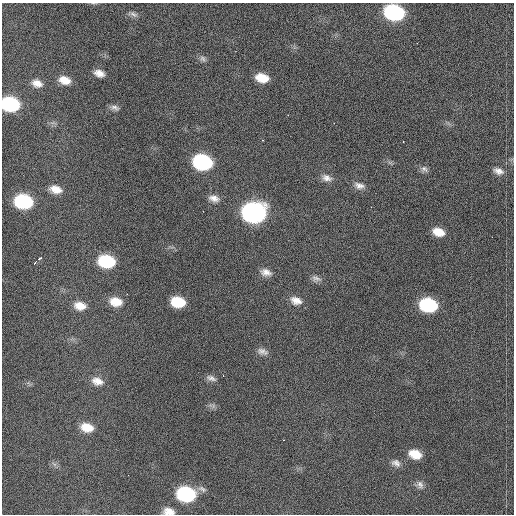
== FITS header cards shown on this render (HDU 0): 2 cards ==
NAXIS1  =                  512  /
NAXIS2  =                  512  /

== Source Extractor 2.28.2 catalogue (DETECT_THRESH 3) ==
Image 512 x 512 px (HDU 0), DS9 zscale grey, 1 PNG px = 1 image px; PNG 516 x 516 px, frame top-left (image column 1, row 512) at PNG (2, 3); no overlay
Background 900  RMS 31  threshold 91.6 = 3 sigma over >= 5 px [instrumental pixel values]
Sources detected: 40; all 40 listed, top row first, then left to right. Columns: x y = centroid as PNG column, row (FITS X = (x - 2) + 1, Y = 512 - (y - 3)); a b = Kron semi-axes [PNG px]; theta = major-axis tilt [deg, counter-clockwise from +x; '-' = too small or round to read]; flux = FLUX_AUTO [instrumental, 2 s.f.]
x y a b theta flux
394 12 14 10 -14 310000
133 14 12 6 -21 7400
203 59 10 7 -51 6900
99 73 11 7 -20 16000
262 78 12 8 -14 37000
64 80 13 9 -15 24000
37 83 13 9 -18 17000
10 104 13 10 -13 210000
115 107 12 6 -19 7600
263 140 3 2 - 2700
202 162 13 10 -13 270000
424 169 10 8 -21 7800
498 171 13 8 -19 12000
327 178 14 9 -18 14000
359 185 14 8 -16 13000
56 189 14 9 -16 22000
214 198 13 8 -14 14000
23 202 13 10 -10 200000
254 213 14 11 -7 760000
438 232 12 8 -17 27000
39 258 5 3 - 2600
106 261 14 10 -12 130000
35 262 3 3 - 1900
266 272 14 9 -15 15000
316 278 14 7 -17 9200
296 300 15 10 -19 19000
116 302 14 10 -12 30000
178 302 12 9 -13 64000
428 305 13 9 -13 170000
80 306 14 10 -8 24000
262 351 14 8 -17 11000
211 378 14 7 -20 9300
97 381 14 9 -15 18000
87 427 14 10 -15 31000
415 454 13 9 -20 33000
396 463 13 9 -22 11000
420 485 11 8 -68 9500
202 489 13 7 -27 8400
186 494 14 10 -12 210000
169 511 12 8 -8 18000
At the frame edge (FLAGS 8, measured only in part): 2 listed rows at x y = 10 104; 169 511